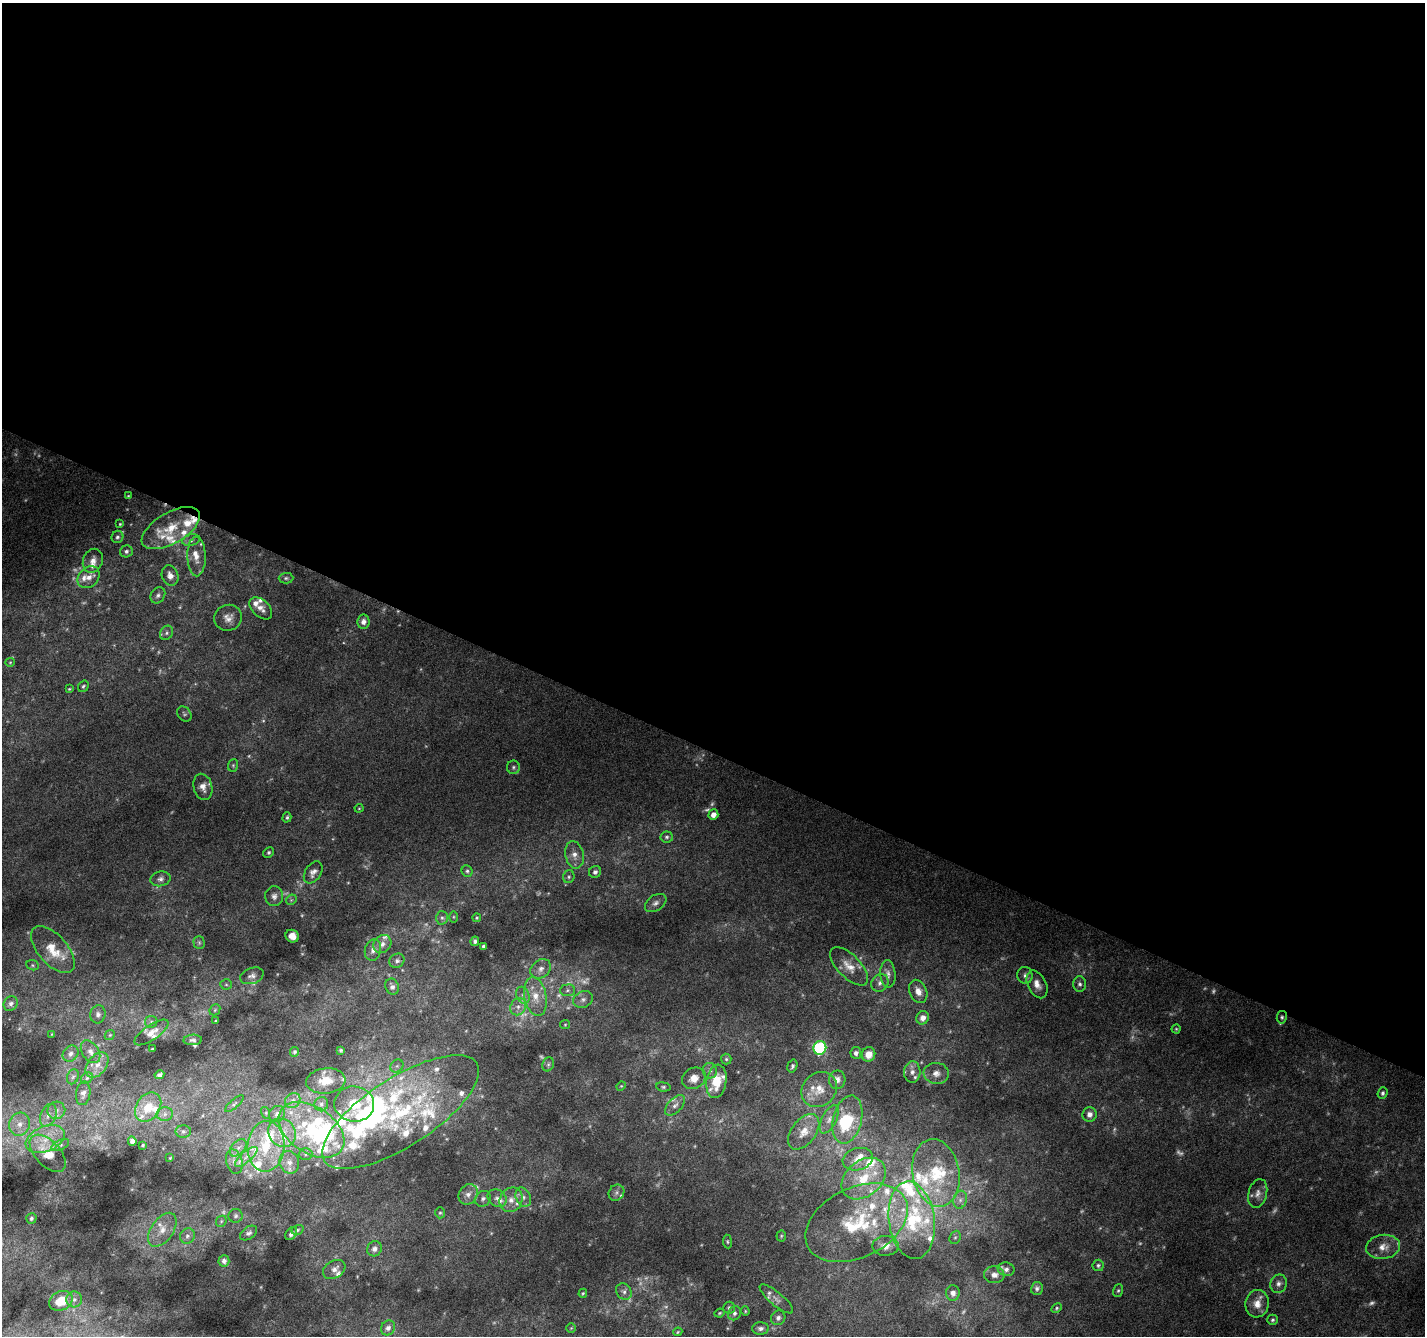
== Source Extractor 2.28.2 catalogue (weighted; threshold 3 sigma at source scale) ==
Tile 3 of 4 x 4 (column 3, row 1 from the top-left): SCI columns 2854-4276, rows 4273-5606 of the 5699 x 5809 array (HDU 1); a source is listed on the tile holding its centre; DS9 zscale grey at full resolution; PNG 1427 x 1338 px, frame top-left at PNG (2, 3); each listed source drawn as its Kron ellipse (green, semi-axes under 4 px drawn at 4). Shown black and unused: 56% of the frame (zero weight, under 3 of 6 exposures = <1% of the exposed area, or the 3 px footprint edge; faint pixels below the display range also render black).
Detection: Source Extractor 2.28.2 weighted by HDU 2 'WHT'; one run over the whole footprint, this tile lists its part. Background 0.00706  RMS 0.0025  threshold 0.0103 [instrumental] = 3 sigma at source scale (4.09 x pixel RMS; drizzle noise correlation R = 1.36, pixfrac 0.8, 0.0396/0.0396 arcsec/px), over >= 5 px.
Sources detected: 312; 48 too faint to see at this stretch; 5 inside a brighter object's white glare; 1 cosmic-ray / hot-pixel residue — neither listed nor drawn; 66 inside a brighter listed object's ellipse — not listed separately; the other 192 listed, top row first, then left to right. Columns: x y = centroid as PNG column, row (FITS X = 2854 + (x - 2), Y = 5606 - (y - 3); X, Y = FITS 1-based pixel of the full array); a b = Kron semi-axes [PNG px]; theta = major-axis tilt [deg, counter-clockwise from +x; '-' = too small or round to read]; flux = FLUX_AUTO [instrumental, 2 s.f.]
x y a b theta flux
128 496 4 3 - 0.22
120 524 4 4 - 0.28
171 528 32 15 30 7.4
117 537 6 6 - 0.56
191 540 9 5 16 0.77
126 551 6 6 - 0.67
196 556 20 9 -89 2.7
93 561 12 10 70 1.7
170 576 10 8 -70 1.7
89 577 12 9 44 2.2
286 578 7 5 1 0.48
158 595 8 6 55 0.84
261 608 13 8 -43 1.8
228 618 14 13 - 2.1
363 622 7 6 - 1.3
166 633 7 6 - 0.62
10 662 5 4 - 0.26
83 686 6 5 - 0.46
69 689 4 4 - 0.29
184 714 8 6 -50 0.56
233 765 6 5 - 0.36
513 767 6 6 - 0.56
203 787 13 9 -76 1.7
359 808 4 4 - 0.22
713 815 5 5 - 1.6
287 817 5 4 - 0.41
667 837 6 5 - 0.54
269 852 5 5 - 0.44
574 855 14 9 -78 1.9
467 871 6 5 - 0.48
313 872 12 7 56 1.2
595 872 6 5 - 0.72
569 877 6 5 - 0.47
160 879 10 7 11 0.99
274 896 10 9 - 1.1
291 900 6 4 46 0.35
656 903 12 7 34 1.1
453 917 5 3 - 0.25
442 918 7 6 - 0.61
477 918 4 4 - 0.28
292 936 7 6 - 2.7
475 941 5 4 - 0.55
199 943 6 5 - 0.51
382 944 9 8 - 1.5
483 946 4 3 - 0.55
53 950 28 14 -48 6.1
373 950 11 8 76 1.6
397 961 8 7 - 0.8
33 965 6 5 - 0.35
849 966 24 11 -45 3.4
541 969 11 8 38 1.6
888 974 14 7 -87 1.3
1025 975 8 7 - 0.87
252 976 12 8 19 1.2
880 983 9 8 - 1.1
226 984 6 5 - 0.39
1037 984 15 9 -63 2.2
1080 984 7 6 - 0.82
392 987 8 6 -70 0.84
567 990 7 6 - 0.65
918 991 12 8 -66 2.2
523 995 9 6 -68 1
535 997 20 11 -78 4.1
583 999 10 8 24 1.2
11 1004 8 6 50 0.87
518 1007 9 7 59 1.5
215 1010 6 5 - 0.37
98 1014 9 7 75 1
1282 1017 6 5 - 0.44
923 1018 7 6 - 1.8
216 1021 3 2 - 0.28
151 1022 6 5 - 0.52
565 1025 5 4 - 0.28
1176 1029 4 4 - 0.29
151 1032 20 7 34 2.3
52 1034 3 2 - 0.17
110 1035 5 4 - 0.34
193 1040 9 5 2 0.72
820 1048 7 6 - 35
152 1049 3 3 - 0.29
341 1050 4 4 - 0.33
90 1052 12 8 -56 1.6
294 1052 5 4 - 0.4
856 1053 6 5 - 0.96
71 1054 9 7 52 1.1
869 1054 7 6 - 3
726 1059 5 5 - 0.42
548 1064 7 5 69 0.56
97 1065 14 9 52 2.6
397 1066 7 6 - 0.65
792 1066 6 5 - 0.54
710 1071 7 7 - 0.9
912 1072 10 8 87 1.5
936 1073 13 10 -6 1.9
159 1075 5 4 - 0.76
73 1077 8 5 66 0.64
87 1078 6 5 - 0.48
694 1078 12 10 30 2.7
837 1080 9 8 - 1.5
326 1081 20 12 6 4
716 1081 17 10 81 6.6
621 1086 5 4 - 0.25
663 1087 7 4 -7 0.42
819 1090 19 16 44 4
83 1093 12 7 83 1.3
1383 1093 6 5 - 0.58
293 1100 8 7 - 1.1
234 1104 12 4 40 0.61
321 1104 7 7 - 0.76
354 1104 20 17 -6 7
675 1105 12 7 46 1.3
148 1107 16 12 55 5.2
56 1110 9 8 - 1.3
401 1112 90 34 33 42
266 1113 6 4 -73 0.28
165 1114 8 7 - 0.92
277 1114 8 7 - 1.1
1090 1114 7 7 - 1.3
48 1115 12 7 68 1.6
829 1119 15 7 64 1.8
847 1120 24 14 76 12
20 1124 12 10 66 2.5
311 1130 36 23 -34 21
183 1131 8 6 -1 0.7
804 1132 20 12 53 3.6
282 1133 15 13 -44 4
45 1139 20 12 22 5.1
132 1141 5 4 - 0.93
60 1145 9 5 25 0.64
143 1145 3 2 - 0.28
266 1146 25 18 85 10
238 1148 10 6 47 1.2
48 1153 23 12 -47 4.9
306 1154 7 6 - 0.53
246 1157 14 5 40 1.7
170 1158 3 3 - 0.2
858 1159 15 11 16 2.7
234 1162 12 8 -74 1.6
289 1162 11 9 -68 1.9
936 1173 34 23 -80 14
864 1178 24 17 40 8.9
616 1193 8 7 - 0.79
1258 1193 15 9 74 1.7
468 1194 11 9 50 1.6
523 1197 10 7 -64 1.2
497 1198 10 8 -35 1.1
483 1199 8 7 - 0.85
511 1200 13 11 58 2.5
960 1200 9 6 76 1
440 1213 5 5 - 0.37
236 1216 7 7 - 0.66
31 1218 5 5 - 0.5
912 1220 39 23 -82 18
221 1221 6 5 - 0.37
857 1223 54 35 26 25
162 1230 19 11 55 3.5
297 1230 6 4 19 0.4
249 1233 9 6 35 0.78
291 1234 7 5 51 0.81
187 1236 8 7 - 0.9
781 1236 5 5 - 0.35
955 1237 7 5 67 0.44
727 1241 7 4 -83 0.35
885 1246 13 10 2 2.2
1383 1247 17 12 8 2.9
374 1249 8 7 - 1.2
224 1261 6 5 - 0.94
1098 1265 6 5 - 0.53
334 1269 12 8 32 1.3
1006 1269 8 7 - 1.1
994 1275 10 8 -6 1.7
1278 1284 9 8 - 1.3
1037 1288 6 6 - 0.74
624 1291 9 7 -56 0.94
1118 1291 6 5 - 0.44
583 1293 4 3 - 0.34
953 1293 8 7 - 1.5
74 1299 8 8 - 1.1
776 1299 21 6 -40 1.4
61 1301 12 9 25 5.1
1257 1304 14 11 81 2.8
729 1308 6 5 - 0.57
1056 1308 5 4 - 0.37
745 1311 4 4 - 0.26
720 1313 5 3 - 0.28
734 1313 7 6 - 0.71
778 1318 7 7 - 0.91
1273 1320 5 5 - 0.48
388 1328 8 7 - 1
571 1328 4 4 - 0.22
761 1328 8 6 2 0.91
678 1332 5 3 - 0.26
Overlapping masked pixels (flux is a lower limit): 1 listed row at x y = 1282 1017